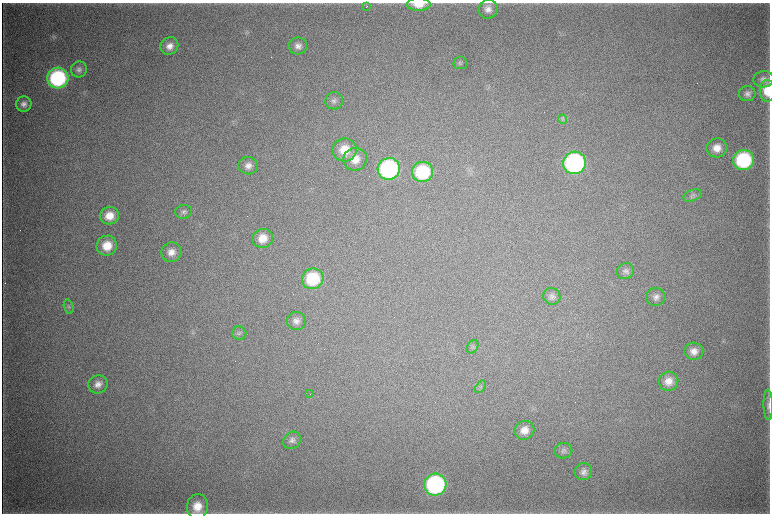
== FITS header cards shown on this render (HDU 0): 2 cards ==
NAXIS1  =                 1536 / length of data axis 1
NAXIS2  =                 1023 / length of data axis 2

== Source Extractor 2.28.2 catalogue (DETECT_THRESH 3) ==
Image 1536 x 1023 px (HDU 0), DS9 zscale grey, zoomed out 1/2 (1 PNG px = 2 x 2 image px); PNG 772 x 516 px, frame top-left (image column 1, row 1022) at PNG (2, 3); each listed source drawn as its Kron ellipse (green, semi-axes under 4 px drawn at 4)
Background 4350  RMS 37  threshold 112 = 3 sigma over >= 5 px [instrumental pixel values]
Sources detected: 56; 8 cannot appear on this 1/2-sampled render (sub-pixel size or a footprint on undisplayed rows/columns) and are neither listed nor drawn; the other 48 listed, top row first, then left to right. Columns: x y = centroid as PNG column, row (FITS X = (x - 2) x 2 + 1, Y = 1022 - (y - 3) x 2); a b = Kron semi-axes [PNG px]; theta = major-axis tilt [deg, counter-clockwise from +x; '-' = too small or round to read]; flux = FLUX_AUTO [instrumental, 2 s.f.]
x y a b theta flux
419 4 12 6 1 1.0e+05
367 6 2 1 - 5.3e+03
488 9 10 9 - 6.0e+04
169 46 9 8 - 6.7e+04
298 46 9 8 - 5.0e+04
460 63 7 6 - 1.8e+04
79 69 8 8 - 3.3e+04
58 78 11 10 - 1.1e+06
764 79 10 8 8 4.2e+04
767 91 11 7 -89 1.5e+05
747 94 8 7 - 3.7e+04
334 101 9 8 - 3.4e+04
24 104 8 7 - 4.2e+04
562 119 5 3 - 1.3e+04
717 148 10 9 - 9.4e+04
345 150 12 11 - 1.7e+05
355 159 12 11 - 1.1e+05
744 160 10 10 - 9.0e+05
574 163 11 11 - 1.8e+06
248 166 10 8 -3 5.5e+04
389 169 11 11 - 1.4e+06
423 172 10 10 - 6.3e+05
693 195 10 5 22 2.4e+04
184 212 8 7 - 2.7e+04
109 216 9 8 - 1.2e+05
263 238 10 9 - 1.1e+05
107 246 10 10 - 1.6e+05
171 252 10 9 - 7.5e+04
625 271 9 7 34 3.1e+04
313 279 11 10 - 4.6e+05
552 296 9 8 - 3.3e+04
656 297 9 9 - 4.5e+04
69 307 7 4 -74 1.8e+04
296 321 9 9 - 4.9e+04
239 333 7 6 - 2.3e+04
472 347 7 5 57 1.9e+04
694 351 9 8 - 6.8e+04
669 381 10 9 - 8.7e+04
98 384 10 9 - 5.9e+04
480 387 7 3 54 1.1e+04
310 393 2 1 - 2.7e+03
768 405 15 4 -89 3.2e+04
525 430 10 9 - 8.6e+04
292 440 9 8 - 3.9e+04
564 451 9 7 10 3.0e+04
583 472 9 8 - 4.1e+04
435 485 11 11 - 1.4e+06
197 507 12 10 84 1.4e+05
At the frame edge (FLAGS 8, measured only in part): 4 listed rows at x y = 419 4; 767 91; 768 405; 197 507
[8 sub-pixel or undisplayed-footprint detections neither listed nor drawn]